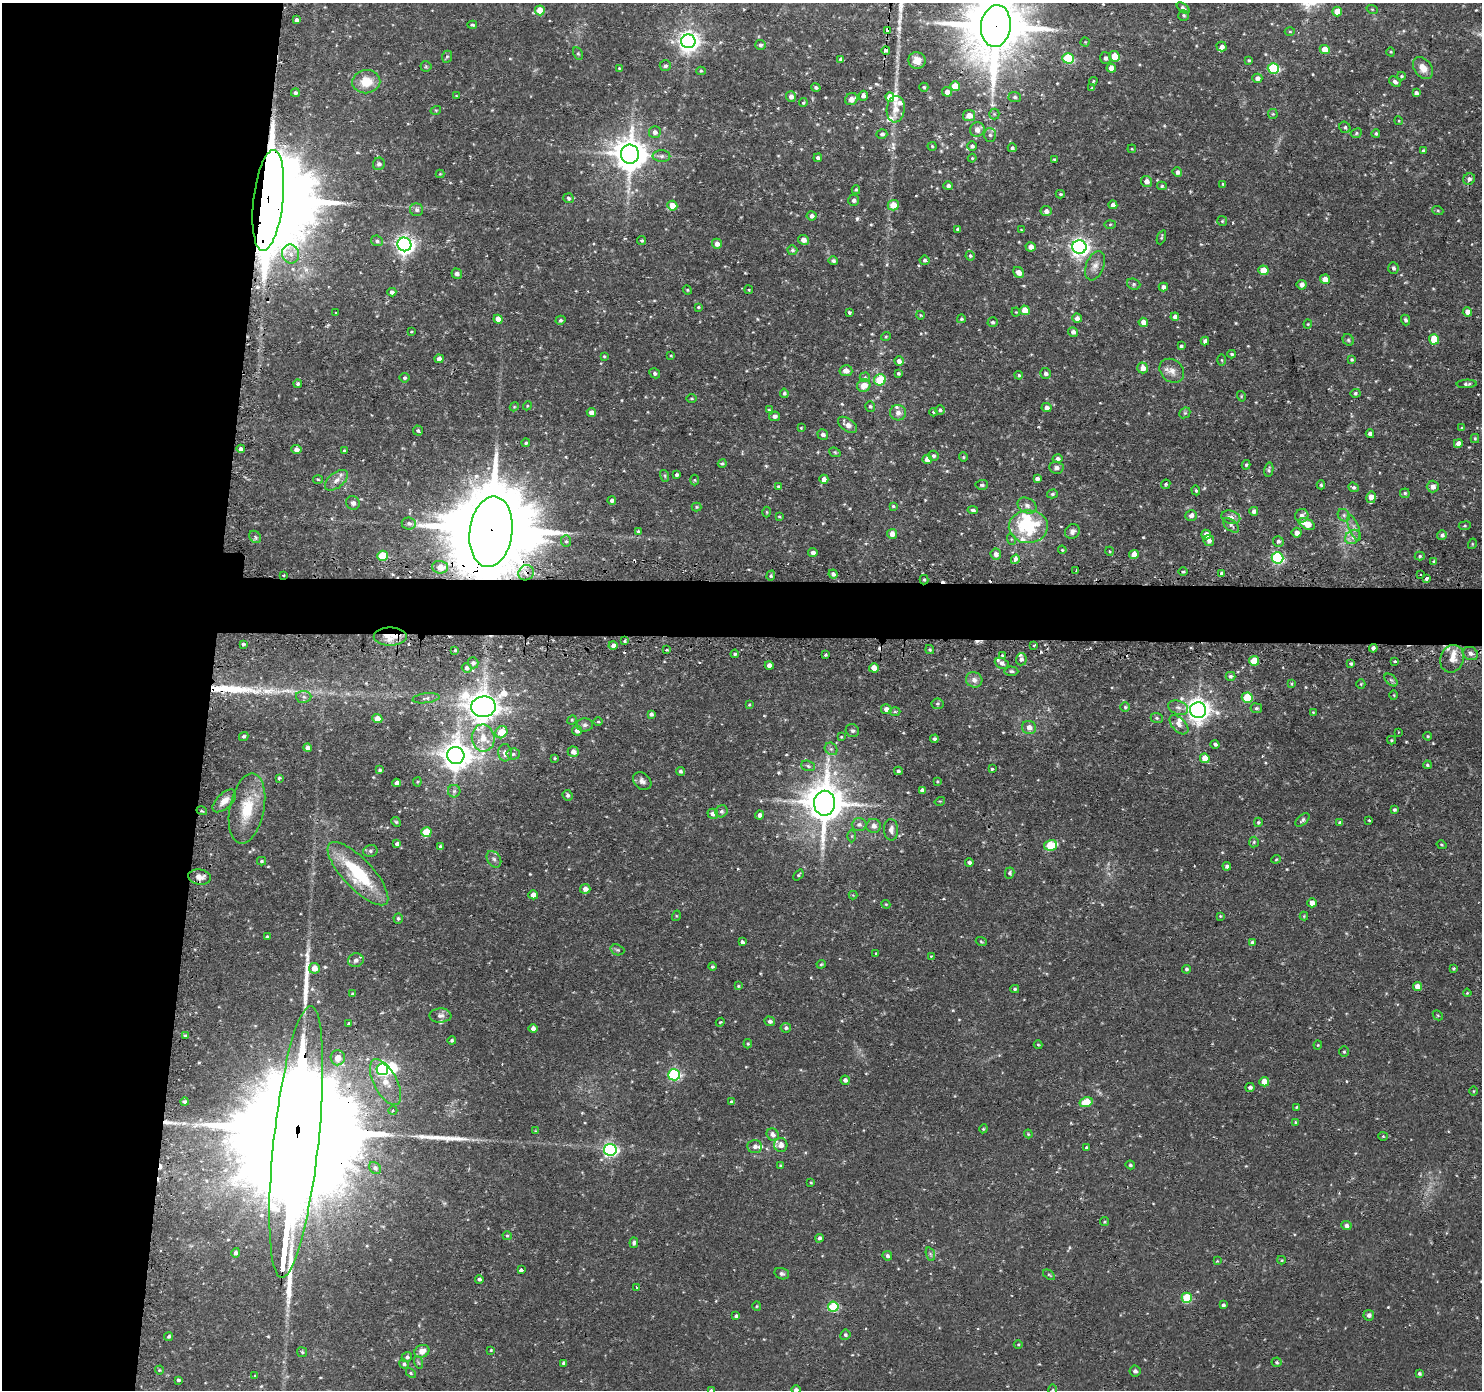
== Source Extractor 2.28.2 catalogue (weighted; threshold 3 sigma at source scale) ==
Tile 4 of 3 x 3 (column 1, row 2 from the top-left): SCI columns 21-1500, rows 1516-2903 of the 4481 x 4515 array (HDU 1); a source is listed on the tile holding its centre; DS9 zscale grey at full resolution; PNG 1484 x 1392 px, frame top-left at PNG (2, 3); each listed source drawn as its Kron ellipse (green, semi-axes under 4 px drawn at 4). Shown black and unused: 17% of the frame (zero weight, under 2 of 3 exposures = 3% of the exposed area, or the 3 px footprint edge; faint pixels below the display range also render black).
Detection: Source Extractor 2.28.2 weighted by HDU 2 'WHT'; one run over the whole footprint, this tile lists its part. Background 0.0897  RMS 0.0071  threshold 0.032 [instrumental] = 3 sigma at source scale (4.5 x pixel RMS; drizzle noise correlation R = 1.50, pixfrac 1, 0.05/0.05 arcsec/px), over >= 5 px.
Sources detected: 563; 1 too faint to see at this stretch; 4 inside a brighter object's white glare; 14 cosmic-ray / hot-pixel residue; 4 long thin detections or spike segments (spike, bleed or trail) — neither listed nor drawn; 19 inside a brighter listed object's ellipse — not listed separately; of the other 521, all 500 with FLUX_AUTO >= 0.578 (the completeness limit of this list) listed and drawn (21 fainter detections not listed), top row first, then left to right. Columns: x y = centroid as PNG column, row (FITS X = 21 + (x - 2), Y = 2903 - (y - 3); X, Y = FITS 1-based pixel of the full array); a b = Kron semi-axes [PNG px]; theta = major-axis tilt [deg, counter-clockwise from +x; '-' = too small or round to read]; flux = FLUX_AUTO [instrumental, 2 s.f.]
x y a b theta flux
1183 8 7 4 -38 1.7
1372 9 6 3 -19 0.74
540 10 5 5 - 15
1337 11 5 4 - 9.6
1184 15 5 5 - 1.3
297 20 4 4 - 2.2
472 25 5 3 - 0.95
996 26 21 15 83 6300
888 30 4 3 - 12
1290 31 5 3 - 0.8
688 41 7 7 - 470
1085 42 4 4 - 0.68
760 45 5 5 - 1.3
1222 46 5 5 - 2.4
1325 49 5 4 - 9.6
886 50 4 3 - 7.7
1391 52 5 3 - 0.66
578 53 6 4 -62 1.1
1115 56 5 5 - 14
447 57 6 5 - 1.2
1068 58 5 5 - 54
1105 58 6 5 - 1.9
841 59 4 3 - 2
917 60 9 8 - 5.7
1249 60 4 3 - 0.89
426 66 5 5 - 1
665 66 5 5 - 1.8
619 68 3 3 - 0.58
1111 68 4 4 - 5.4
1273 68 6 5 - 59
1423 68 12 8 -52 6.9
701 71 5 4 - 0.88
1402 76 4 4 - 0.79
1257 78 5 4 - 3
1093 81 4 3 - 0.75
366 82 14 11 7 14
1395 82 6 4 -34 1.8
955 86 5 5 - 13
816 87 5 4 - 1.4
924 87 4 4 - 0.86
1092 88 4 4 - 0.66
947 92 5 4 - 4.5
295 93 4 4 - 1.5
1416 93 4 4 - 1.9
456 96 3 3 - 0.61
863 96 5 4 - 3
791 97 5 5 - 3.5
890 97 4 4 - 13
1015 97 6 5 - 1.3
851 99 7 5 30 5
803 103 4 4 - 0.94
896 109 13 9 81 6
436 110 5 3 - 0.64
994 114 5 5 - 1.1
1273 114 5 5 - 0.81
969 115 6 5 - 6.5
1399 121 4 3 - 0.63
1345 127 6 5 - 1.4
977 129 7 7 - 4.4
655 132 6 6 - 2.6
1356 133 6 4 26 1.1
1376 133 4 4 - 1.2
882 134 5 5 - 1.6
990 135 7 6 - 1.9
932 146 4 4 - 0.77
972 146 5 4 - 2
1012 148 4 4 - 1.1
1132 149 4 3 - 0.67
1423 150 4 3 - 0.86
630 154 9 9 - 1500
661 156 9 6 0 2.1
818 158 4 4 - 1.8
972 158 4 4 - 0.67
1054 159 3 3 - 0.77
379 164 6 6 - 2
1177 172 5 4 - 2.4
440 174 4 4 - 0.66
1469 179 6 5 - 2
1146 181 6 5 - 3.9
1223 184 4 3 - 0.86
948 186 5 4 - 1.8
1162 186 5 4 - 1
856 190 4 4 - 1
1060 194 4 4 - 0.95
568 198 5 5 - 1.4
268 200 51 15 84 23000
854 200 5 5 - 2
893 205 5 5 - 10
1113 205 4 4 - 2.9
672 206 5 5 - 10
417 210 6 6 - 2.1
1046 211 5 5 - 3.2
1438 211 5 3 - 0.73
812 216 5 4 - 2.4
1222 221 5 5 - 0.92
1110 224 5 3 - 0.81
957 229 3 3 - 0.95
1021 230 4 4 - 0.62
1161 237 7 3 68 0.83
641 240 5 4 - 1
803 240 5 5 - 4.7
377 241 6 5 - 1.7
404 244 7 7 - 350
717 244 5 5 - 3.8
1031 247 5 4 - 4.3
1079 247 7 7 - 350
792 250 5 5 - 1.3
291 254 9 8 - 5
970 256 4 4 - 1.1
924 260 5 4 - 1.3
833 261 5 4 - 1.6
1095 266 15 9 68 5.2
1393 268 6 5 - 1.7
1263 270 5 5 - 12
1018 272 6 5 - 4.5
457 274 5 5 - 2.2
1325 279 5 4 - 6.8
1134 284 7 5 -21 1.4
1302 285 5 5 - 3.2
1163 287 5 4 - 3.2
687 290 5 4 - 0.75
749 290 4 3 - 0.61
392 292 4 4 - 2.5
698 307 3 3 - 0.81
1025 310 5 4 - 13
849 312 3 3 - 2.6
1016 312 4 4 - 0.7
1467 312 5 4 - 4.7
336 313 2 2 - 0.68
920 315 4 3 - 0.64
1175 317 4 4 - 2.7
1077 318 5 4 - 2.9
498 319 5 4 - 5.6
961 319 4 4 - 1.2
560 320 5 4 - 1.5
1405 320 5 4 - 1.3
993 322 5 4 - 1.4
1143 322 5 4 - 4.8
1308 324 4 4 - 0.74
411 332 4 3 - 0.68
1073 332 5 4 - 2.9
886 336 5 3 - 0.66
1434 339 5 5 - 18
1348 340 6 5 - 1.3
1205 341 4 4 - 2.7
1181 346 3 3 - 1
1232 354 4 3 - 1.1
604 356 4 3 - 0.8
671 356 3 3 - 0.63
439 359 4 4 - 3.6
1221 360 5 4 - 0.83
1352 360 4 4 - 0.89
899 361 5 4 - 3.3
1143 368 5 5 - 5.6
846 371 6 5 - 5
1172 371 13 11 -42 6.1
655 373 5 4 - 1.6
898 373 4 3 - 1.1
1046 373 5 5 - 2.5
1019 375 4 3 - 0.91
865 377 5 5 - 1.2
404 378 5 5 - 1.4
880 380 6 5 - 24
298 384 4 4 - 1.2
1467 384 10 4 3 1.7
864 385 7 6 - 6.6
784 393 5 4 - 1.5
1355 393 5 4 - 1
1241 396 5 3 - 0.63
692 399 5 3 - 0.74
527 406 4 3 - 0.67
870 406 5 5 - 1.2
514 407 5 3 - 0.66
1046 408 5 4 - 3.3
769 410 4 3 - 0.76
940 410 5 5 - 1.3
933 412 4 4 - 0.78
591 413 5 4 - 3.5
898 413 8 7 - 3.9
1185 413 6 5 - 1
775 416 5 4 - 2.6
848 425 11 6 -36 4.9
801 428 4 3 - 0.68
1462 428 4 4 - 0.97
418 430 5 5 - 1.5
823 434 5 5 - 2.3
1370 434 4 4 - 2.5
1475 439 4 4 - 0.82
526 443 4 4 - 1
1458 443 4 4 - 5
241 449 4 3 - 2.5
296 449 5 4 - 3.9
344 451 3 3 - 1.4
835 452 6 4 -22 1.1
933 456 5 5 - 1.5
963 457 5 4 - 0.87
927 459 5 4 - 5.8
1057 459 5 4 - 2.5
722 463 4 3 - 1.1
1246 465 5 3 - 0.99
1056 468 7 6 - 2.2
1269 470 7 4 78 1.4
677 475 3 3 - 1.4
665 476 6 4 -72 0.94
1037 478 4 3 - 2.1
318 479 5 3 - 0.69
824 479 4 4 - 3
336 480 13 7 39 4.9
694 480 5 3 - 0.73
1166 484 5 4 - 1
982 485 6 5 - 1.4
1321 485 4 4 - 1
778 486 3 3 - 0.67
1353 487 5 4 - 1.7
1433 487 6 6 - 4.2
1196 490 5 4 - 0.91
1405 493 4 4 - 1.1
1052 494 5 4 - 1.2
1371 497 6 5 - 7.3
612 500 4 4 - 2.4
353 503 7 6 - 2.9
1027 505 10 7 -26 3.2
893 506 4 3 - 0.89
696 507 5 4 - 0.84
973 510 5 3 - 1.5
1254 511 4 4 - 2.3
766 512 5 3 - 0.72
1191 515 6 5 - 3
1344 515 7 5 -46 1.8
779 516 4 3 - 0.77
1302 516 7 6 - 3.1
1231 517 10 6 -16 3.5
409 523 7 6 - 1.8
1307 524 8 5 -28 12
1231 525 9 5 -40 1.9
1465 526 6 3 8 0.83
1028 527 19 16 2 38
1354 528 13 5 -70 2.8
1072 531 8 7 - 3.4
491 532 35 21 82 16000
638 532 3 3 - 1.1
1297 533 5 5 - 3.5
892 534 5 5 - 5.5
1206 535 5 4 - 5.4
1442 535 5 4 - 1.9
255 537 7 5 -49 1.5
1353 537 8 6 39 2.8
1011 539 5 3 - 0.68
566 541 6 5 - 1.4
1209 541 5 5 - 2.8
1278 541 5 5 - 1.5
1472 544 5 3 - 0.73
1062 550 4 3 - 0.7
1109 551 4 3 - 0.63
813 553 4 4 - 3
996 554 5 5 - 3
1134 554 5 4 - 7.9
382 556 5 5 - 28
1420 556 5 4 - 1.1
1277 558 6 5 - 99
1015 559 5 3 - 4.7
1434 561 4 4 - 0.75
440 567 8 6 -3 8.4
1076 571 3 2 - 1.6
1183 572 4 3 - 0.87
526 573 8 7 - 5.2
1222 573 4 3 - 1.4
833 574 4 4 - 2.2
1420 574 2 2 - 0.85
283 575 3 2 - 0.95
771 576 5 4 - 1
1427 578 4 3 - 4.2
924 580 5 4 - 0.96
390 636 16 9 0 13
625 641 4 3 - 1
243 644 3 3 - 1.1
613 645 4 4 - 2.8
1034 645 3 2 - 0.64
1373 648 4 4 - 2.3
930 649 5 4 - 1.1
455 650 3 3 - 0.94
667 650 3 3 - 0.79
735 654 4 3 - 1
1470 654 8 6 -27 3.1
825 655 3 3 - 1.1
1002 655 4 3 - 0.89
1021 659 6 5 - 2.4
1452 659 14 11 70 7.4
1254 661 5 5 - 15
1395 661 3 3 - 1.1
473 663 5 5 - 2.1
1002 663 7 5 -25 2
1351 663 3 3 - 1.1
769 665 4 4 - 3.6
467 668 5 4 - 2.1
874 668 5 4 - 7.1
1011 671 7 4 -4 1.5
1230 676 5 4 - 1.2
974 680 8 7 - 4
1391 680 8 4 -44 1.5
1291 684 4 4 - 0.8
1361 684 5 4 - 0.82
1394 695 5 3 - 0.62
304 697 8 6 -2 2.2
426 698 13 5 7 1.8
1247 698 5 5 - 31
937 704 6 5 - 1.2
749 705 3 3 - 0.7
483 707 12 10 6 970
1125 707 5 5 - 1.2
1178 708 10 6 -21 3
1256 708 6 5 - 1.2
886 709 5 5 - 4
1198 710 8 7 - 590
895 712 5 3 - 0.81
1313 712 4 4 - 0.61
651 714 4 4 - 1.7
1157 718 6 5 - 1.2
377 719 5 4 - 8.6
572 720 5 4 - 0.84
598 722 5 3 - 0.73
585 725 8 6 4 2.2
1179 725 11 6 -46 3.7
1029 728 7 6 - 4.6
577 731 5 5 - 4.5
852 731 7 6 - 1.7
501 732 6 5 - 15
1398 732 2 2 - 0.6
244 736 5 4 - 1.3
1428 736 4 3 - 0.89
841 737 3 3 - 0.61
483 738 13 11 -82 11
934 739 4 4 - 1.5
1391 740 4 4 - 0.79
1215 744 4 4 - 1.6
307 748 4 4 - 2.7
831 749 7 5 -43 1.9
573 752 5 5 - 4.3
505 753 9 7 -84 3.8
513 754 6 5 - 1.5
456 755 8 8 - 940
554 758 4 4 - 0.81
1205 758 5 4 - 11
1427 765 4 3 - 0.88
808 766 7 5 -18 1.5
992 769 3 3 - 1.8
380 770 3 3 - 1.1
680 771 4 4 - 1.6
898 771 4 3 - 1.5
279 778 4 3 - 1
642 781 10 7 -39 3.4
937 781 4 3 - 0.66
417 782 4 4 - 0.75
397 783 4 4 - 3.3
922 790 4 4 - 2.8
454 791 6 6 - 1.6
568 795 5 5 - 1.7
224 801 14 7 43 5.7
940 801 5 3 - 0.65
824 803 12 10 88 2300
247 809 35 17 79 26
1394 810 4 3 - 1.4
202 811 5 3 - 0.8
722 811 6 5 - 1.5
713 814 5 5 - 3
760 815 4 4 - 2.6
1302 820 8 5 44 1.5
1369 820 3 2 - 0.78
396 822 5 4 - 0.89
1258 822 5 4 - 1.1
1340 823 4 3 - 1.8
859 825 7 6 - 2.4
874 826 7 7 - 3.4
891 830 11 7 -88 3.6
426 832 5 5 - 21
852 836 6 4 90 0.98
1254 842 5 5 - 1.1
397 844 4 4 - 1.9
1051 845 6 5 - 28
1442 845 5 3 - 0.68
440 846 4 3 - 1.1
370 851 7 5 15 1.7
494 859 9 6 -55 2.3
1276 859 4 4 - 0.72
261 861 4 4 - 1
969 862 4 4 - 1.9
1227 866 4 4 - 1.6
1010 873 5 4 - 1.4
358 874 41 15 -47 47
798 875 6 4 49 1
200 877 11 7 -9 4.9
585 889 5 4 - 3.8
533 895 5 4 - 4.9
853 895 4 4 - 0.63
1312 903 4 4 - 4.3
886 904 4 4 - 0.69
676 916 5 3 - 0.68
1220 916 3 3 - 0.68
1304 916 4 4 - 0.67
398 918 5 5 - 1.3
267 937 4 3 - 0.94
981 941 5 3 - 0.79
742 942 4 3 - 1.4
1252 942 4 3 - 1.1
617 950 7 5 -19 1.3
876 954 3 3 - 0.78
931 956 3 3 - 0.83
356 960 8 7 - 3
821 964 4 4 - 0.87
712 967 4 4 - 1.2
314 968 5 5 - 6.6
1186 969 4 4 - 1.1
1453 969 3 2 - 0.86
738 986 4 3 - 0.75
1417 987 5 4 - 6.5
1015 989 4 4 - 0.98
1467 993 4 3 - 0.62
352 994 3 2 - 0.76
1438 1015 5 3 - 0.75
440 1016 11 7 1 3.2
770 1021 5 4 - 2.2
720 1022 4 3 - 0.66
348 1024 3 2 - 1.3
533 1028 4 4 - 3.4
786 1028 5 4 - 1.7
186 1036 4 3 - 1.4
452 1040 4 4 - 0.93
748 1044 5 4 - 0.97
1038 1045 4 4 - 0.74
1318 1045 4 4 - 0.67
1344 1052 5 4 - 1
338 1058 7 7 - 7.9
382 1069 6 6 - 96
674 1075 6 5 - 100
845 1080 5 4 - 2.7
385 1082 25 11 -62 14
1264 1082 5 4 - 7.2
1250 1087 4 4 - 2
1474 1091 4 3 - 0.58
184 1102 4 4 - 1.3
731 1102 4 3 - 1.3
1086 1102 7 5 14 16
1297 1107 3 3 - 0.7
393 1111 4 3 - 0.83
1295 1122 4 3 - 0.73
983 1129 4 3 - 0.71
535 1131 3 3 - 0.59
773 1134 6 5 - 3.1
1028 1134 4 3 - 0.72
1383 1136 4 4 - 0.75
296 1142 136 22 84 79000
781 1145 7 6 - 4.8
755 1146 7 6 - 2.6
1087 1148 3 3 - 1.4
610 1150 6 6 - 170
1130 1165 4 4 - 1.3
780 1166 4 3 - 0.76
375 1168 6 5 - 1.8
811 1182 3 2 - 0.68
1105 1222 4 4 - 0.86
1346 1226 5 4 - 2.3
507 1236 5 4 - 1.1
819 1238 4 4 - 1.7
634 1243 5 4 - 1.3
236 1253 5 4 - 1.8
930 1254 7 4 -71 1.4
887 1256 5 4 - 1.7
1281 1260 4 4 - 0.79
1217 1261 4 4 - 0.58
521 1270 4 3 - 3.7
782 1274 7 5 -17 1.7
1049 1275 6 3 -36 0.86
479 1279 4 3 - 1.7
637 1287 3 3 - 1
1187 1298 5 5 - 35
1223 1305 4 4 - 1.4
757 1306 5 3 - 0.68
833 1307 5 5 - 44
1369 1315 5 5 - 2.1
736 1316 4 3 - 1.9
845 1335 5 5 - 1.3
169 1336 5 4 - 1.2
1018 1344 4 3 - 0.69
491 1350 3 3 - 0.61
422 1351 7 6 - 6.4
302 1352 5 4 - 0.97
407 1357 5 5 - 1.6
418 1362 6 4 -71 1.1
1277 1362 5 5 - 1.3
563 1363 3 3 - 1.1
404 1364 5 4 - 1.4
159 1370 4 4 - 0.77
1135 1371 5 5 - 1.9
411 1373 6 3 -46 0.84
1419 1374 4 4 - 1.3
255 1376 3 3 - 0.78
178 1380 3 3 - 1.3
711 1390 4 4 - 0.86
796 1390 5 4 - 2.1
1052 1390 5 3 - 0.76
Overlapping masked pixels (flux is a lower limit): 8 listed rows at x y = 996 26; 888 30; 268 200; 491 532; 526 573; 924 580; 390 636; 296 1142
Isophote crosses this tile's border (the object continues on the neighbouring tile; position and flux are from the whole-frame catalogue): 5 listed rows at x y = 996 26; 296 1142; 711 1390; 796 1390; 1052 1390
Unlisted compact peaks at least as high as the median listed source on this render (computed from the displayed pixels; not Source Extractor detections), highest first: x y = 857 219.